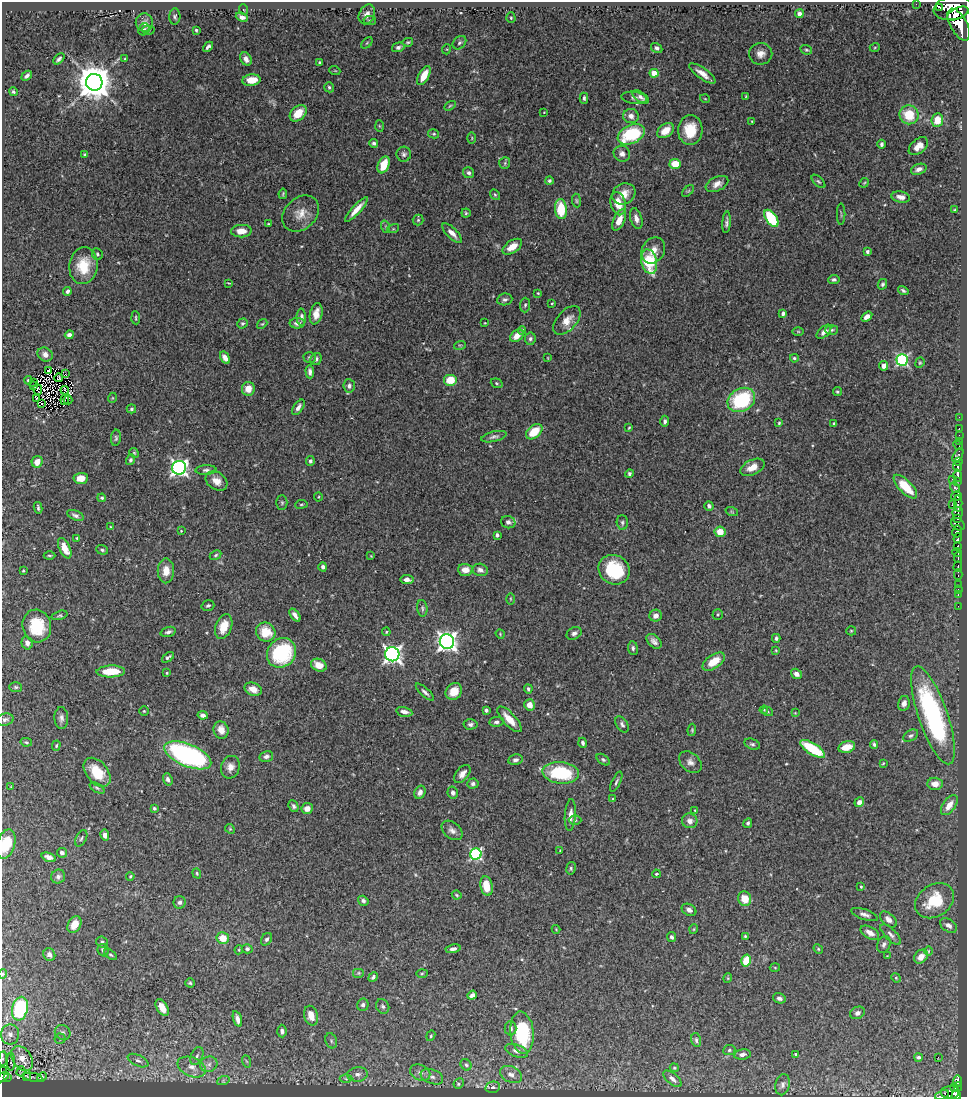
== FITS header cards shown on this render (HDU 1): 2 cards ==
NAXIS1  =                  965
NAXIS2  =                 1095

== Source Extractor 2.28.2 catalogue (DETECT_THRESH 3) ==
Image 965 x 1095 px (HDU 1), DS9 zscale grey, 1 PNG px = 1 image px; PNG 969 x 1099 px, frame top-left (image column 1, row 1095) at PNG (2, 2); each listed source drawn as its Kron ellipse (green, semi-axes under 4 px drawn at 4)
Background 0.784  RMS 0.026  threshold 0.0791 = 3 sigma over >= 5 px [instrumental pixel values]
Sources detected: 438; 4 with non-positive FLUX_AUTO (blend fragments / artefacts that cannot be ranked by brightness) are neither listed nor drawn; the other 434 listed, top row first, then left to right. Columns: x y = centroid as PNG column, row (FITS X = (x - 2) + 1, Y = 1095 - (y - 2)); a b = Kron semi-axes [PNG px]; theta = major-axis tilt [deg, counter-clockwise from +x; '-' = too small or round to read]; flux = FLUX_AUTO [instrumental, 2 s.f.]
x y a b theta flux
916 4 2 2 - 8.4
939 7 2 2 - 10000
952 8 19 12 10 3300
244 10 5 3 - 1.7
958 13 11 5 24 1100
367 14 10 7 64 11
799 14 4 4 - 7.2
175 16 8 5 86 3.9
242 17 6 4 -22 6.9
511 18 5 4 - 2.7
370 20 6 4 -7 2.9
144 22 9 8 - 8.5
959 25 17 8 -61 2500
144 29 6 5 - 3.7
148 30 6 4 -1 1.9
196 30 3 3 - 2.5
408 42 5 4 - 2.2
367 43 6 4 45 2.3
459 43 7 5 45 4.3
208 47 6 3 44 4.6
398 47 6 4 15 5.4
875 47 5 3 - 1.8
657 48 6 4 -31 5
447 49 5 3 - 1.7
806 50 6 4 -19 2.8
761 54 12 11 - 14
59 59 6 4 43 4.6
125 59 3 3 - 1.8
246 59 7 5 -57 10
319 62 3 3 - 2.4
335 71 5 3 - 1.7
654 73 4 4 - 34
702 73 15 5 -36 14
27 76 6 3 42 4.8
424 76 10 5 62 27
251 80 9 5 7 28
94 82 8 8 - 4300
329 87 5 4 - 3.7
13 92 4 3 - 2.6
746 96 3 2 - 1.5
641 97 9 5 -35 6.5
584 98 5 4 - 3.8
634 98 13 6 -6 5.8
705 99 5 3 - 1.4
450 106 6 4 31 2.3
544 112 3 2 - 0.99
298 113 10 7 43 28
909 115 9 9 - 53
631 116 8 7 - 11
937 120 7 6 - 26
752 122 3 3 - 1.5
379 126 6 4 -88 1.9
690 130 15 12 85 45
665 131 9 6 37 24
434 134 5 4 - 2.4
631 134 14 9 24 110
472 138 6 3 89 1.8
374 143 4 4 - 3.5
881 144 4 3 - 4.2
918 146 11 7 40 16
404 154 7 7 - 5
622 154 8 8 - 8.3
85 155 4 3 - 3.3
505 163 6 5 - 2.9
675 164 6 5 - 39
384 165 9 5 68 37
919 169 8 5 20 7.7
469 173 5 5 - 4.6
549 181 4 4 - 3.3
818 181 8 4 -44 3.1
864 183 5 4 - 1.8
717 184 12 7 25 12
688 191 7 4 44 2.8
283 194 5 3 - 2.2
624 194 12 10 29 21
495 195 6 4 -53 2.3
901 197 9 5 -10 12
576 200 7 4 -83 2.7
618 204 12 7 -76 25
356 209 16 4 48 18
561 209 10 6 -84 58
954 210 3 2 - 1.8
301 213 20 15 44 24
466 213 4 4 - 2.4
841 214 11 2 90 2
771 218 10 5 -56 110
636 219 11 5 -74 9.2
418 220 5 5 - 2.7
619 220 11 5 66 18
726 222 11 4 85 5
268 224 3 2 - 1.7
386 227 6 4 -71 2.9
393 229 6 4 17 2.2
241 231 10 6 2 18
452 233 13 5 -45 11
512 247 11 6 34 20
653 250 14 11 57 19
867 251 3 3 - 4.3
97 254 6 5 - 3.5
649 261 12 7 -77 100
83 266 18 14 83 48
834 280 6 4 5 3.7
228 283 3 2 - 1.2
882 284 5 4 - 3.6
67 291 4 3 - 4.7
903 291 5 4 - 3.7
538 293 3 2 - 1.6
505 299 7 6 - 4.5
552 303 3 2 - 1.4
525 305 7 5 87 3.2
783 313 4 4 - 5
316 314 11 6 78 17
301 317 8 5 -88 6.6
867 317 6 4 35 8.7
136 318 6 2 -86 1.9
567 320 17 10 48 19
243 323 5 4 - 3.2
297 323 7 5 0 8
485 323 2 2 - 1.2
262 324 5 4 - 2.2
522 330 4 4 - 3.2
832 330 6 5 - 3
798 331 6 4 -1 2
824 332 9 5 44 8.6
69 335 4 4 - 6.9
517 336 7 5 38 16
530 339 6 5 - 4.5
460 345 6 4 16 2.2
45 354 8 6 -36 10
310 357 6 5 - 3.3
225 358 6 4 -58 11
548 358 3 2 - 1.1
794 358 4 4 - 3.4
316 359 6 5 - 4.5
902 360 6 5 - 250
920 363 5 4 - 2.2
884 366 5 4 - 9.7
48 371 3 2 - 2.7
310 372 7 4 -87 7.1
65 374 2 2 - 1.3
59 378 4 2 - 0.38
28 380 4 4 - 3
450 380 7 6 - 32
33 382 2 2 - 1.8
497 383 6 4 -21 2.5
33 386 3 2 - 2.3
349 386 7 5 -85 5.9
37 389 5 3 - 0.36
248 389 7 6 - 21
65 390 4 2 - 1.7
837 392 4 4 - 2.8
37 398 2 2 - 2.4
112 398 5 3 - 1.5
65 400 5 2 - 1.3
68 400 4 2 - 1.4
741 400 15 11 30 140
41 404 2 2 - 3
298 407 9 4 56 7
131 409 5 4 - 3.1
959 417 2 2 - 7.4
665 421 6 4 87 4.6
779 423 4 3 - 1.9
834 423 3 2 - 1.7
629 428 3 3 - 1.8
959 429 3 2 - 16
534 432 9 6 40 41
959 435 2 2 - 1.8
494 437 13 5 13 5.8
116 438 8 5 84 3.4
959 441 3 2 - 8.5
958 445 6 2 -43 15
134 453 5 4 - 2.1
958 455 8 4 62 51
131 460 5 4 - 3.3
310 461 5 4 - 4.2
958 461 3 2 - 68
37 462 6 5 - 15
957 466 5 4 - 610
752 467 13 7 26 17
179 468 7 7 - 530
206 470 10 4 3 5
629 473 4 4 - 3.8
957 476 6 4 88 380
81 478 7 5 4 20
952 479 3 2 - 7.4
216 481 12 8 -32 15
957 481 3 3 - 73
905 487 15 6 -45 49
955 488 5 4 - 150
956 496 5 4 - 180
318 497 4 4 - 1.8
102 498 4 3 - 3
282 503 7 5 -89 2.7
958 503 8 3 -90 250
301 504 6 3 8 2.2
952 505 2 2 - 6.4
709 506 4 4 - 4.9
38 508 6 3 -81 3.3
732 512 6 4 -19 2.1
958 513 6 5 - 310
75 515 8 4 -23 5.4
958 519 3 3 - 73
508 522 7 6 - 6.1
622 523 7 5 -87 4.1
958 524 7 5 -36 150
111 527 4 2 - 1.8
181 531 3 3 - 1.2
957 531 6 4 78 900
720 532 5 5 - 28
497 535 4 3 - 4
77 538 3 2 - 1.4
958 538 5 3 - 270
958 546 4 3 - 270
65 548 11 5 -65 23
102 550 6 4 -20 3.8
957 552 5 3 - 230
49 555 6 3 -1 2.2
216 555 6 4 28 2.9
371 556 4 3 - 1.2
958 558 5 2 - 260
323 567 4 4 - 5.5
958 567 5 3 - 84
465 570 7 6 - 17
480 570 8 6 -13 7.3
614 570 16 14 -32 97
23 571 3 2 - 1.6
166 571 12 8 89 19
958 574 5 2 - 45
407 579 6 4 -5 8.3
958 584 3 2 - 24
958 589 2 2 - 5.1
958 595 3 2 - 14
510 599 6 3 -89 1.7
208 606 6 5 - 3.6
958 606 2 2 - 4.6
422 608 8 5 -84 3.6
718 614 5 5 - 2.4
60 615 8 4 16 2.7
295 615 7 3 -54 7.7
656 616 6 6 - 12
37 626 16 14 -76 67
224 627 13 8 69 30
851 631 5 4 - 2.1
168 632 8 5 17 5.6
266 632 10 9 - 41
386 632 4 4 - 2
574 633 8 6 30 6.1
500 634 5 4 - 1.7
776 638 4 3 - 3.5
447 641 7 7 - 950
654 641 9 5 -44 7.3
27 643 7 5 -76 7.6
633 648 7 5 -83 4
776 650 3 3 - 1.6
281 653 15 13 47 150
392 654 7 7 - 710
168 657 7 3 37 4
714 662 13 6 34 30
319 665 8 6 -23 19
111 671 14 6 2 39
167 673 3 2 - 1.6
796 674 6 5 - 8.4
16 687 6 5 - 3.1
253 689 9 6 -20 16
528 689 4 3 - 3.2
454 691 9 7 50 27
425 692 12 4 -43 5.8
904 703 7 6 - 8
529 705 5 5 - 16
486 710 4 3 - 4
764 710 4 3 - 1.5
144 711 5 4 - 2
404 712 8 4 -12 8.6
768 712 5 3 - 1.9
795 713 4 4 - 1.4
203 715 5 4 - 6
933 715 51 14 -71 310
61 718 11 7 -89 7.1
509 719 16 6 -47 26
5 720 9 6 9 5.3
496 722 7 5 9 6
470 724 7 5 4 5.1
622 724 9 5 -58 5
221 730 9 7 -74 16
692 730 6 4 83 2
911 736 8 5 30 4.1
26 742 6 4 -11 2.5
583 743 5 4 - 4.3
752 744 8 5 -21 3.9
874 744 4 3 - 3.3
56 746 5 4 - 2.1
847 747 8 5 14 25
813 749 14 5 -33 85
188 755 25 11 -22 380
266 756 7 5 14 6.1
515 760 7 5 8 5.3
603 760 7 4 -38 3.6
690 762 13 9 -41 9.9
883 763 3 3 - 1.5
230 767 11 9 73 12
97 772 17 10 -50 51
561 773 18 10 -5 120
462 774 10 6 52 11
168 779 6 4 -71 5.9
616 782 11 3 65 3.9
473 784 6 5 - 4.8
935 784 7 6 - 16
11 787 3 2 - 1.2
97 788 8 4 -30 3.4
420 792 7 5 64 9.3
453 793 6 5 - 6
613 799 3 3 - 1.6
859 802 5 4 - 9.9
949 805 11 6 54 19
294 806 6 4 -65 4.4
154 808 4 3 - 2.6
307 809 6 5 - 13
695 810 4 2 - 1.2
570 815 16 5 85 12
575 820 6 5 - 2.8
690 821 8 7 - 10
748 823 5 4 - 3.1
230 829 5 4 - 2.2
452 830 12 8 -39 9
105 835 5 4 - 9.1
81 838 9 5 63 4.1
6 844 15 9 74 42
560 851 4 2 - 1
62 853 5 4 - 6.2
476 854 6 5 - 260
49 857 7 4 -20 9.1
571 868 6 4 80 3.1
197 873 5 4 - 2.3
656 874 4 3 - 2.2
130 876 4 3 - 2.1
58 877 7 6 - 5.9
486 886 10 6 -80 28
861 887 3 3 - 2.4
457 895 5 3 - 2.3
745 899 7 6 - 26
363 901 5 4 - 4.6
935 901 21 15 34 74
180 902 6 6 - 5.7
689 910 8 5 -30 7.2
864 914 14 5 -18 7.8
888 919 10 6 -42 9.7
74 924 9 6 62 24
948 925 9 6 -35 9
556 929 4 3 - 1.4
694 929 5 3 - 1.5
870 933 10 5 -30 11
891 934 13 5 -46 7
745 936 4 4 - 2.4
672 937 5 4 - 4.3
223 938 6 5 - 29
267 939 7 5 56 4
102 942 6 5 - 4
884 944 8 6 66 6.4
247 949 5 4 - 4.1
453 949 7 4 10 6.1
818 949 5 4 - 2.2
103 950 6 5 - 6.6
239 950 5 4 - 1.8
928 951 4 3 - 1.5
49 954 6 6 - 6.3
111 955 7 4 -36 2.9
887 956 4 2 - 1.1
921 957 8 6 43 16
746 960 6 4 76 39
775 967 5 3 - 1.5
359 973 6 5 - 2.7
422 973 6 4 2 2.2
3 974 5 4 - 3.1
373 977 5 4 - 3.6
728 978 5 3 - 1.6
896 978 5 4 - 2.1
190 983 4 4 - 2.5
472 995 5 4 - 6.6
779 998 6 5 - 5.3
363 1005 6 5 - 4.6
383 1006 7 6 - 4.8
162 1008 9 5 -60 22
20 1009 12 7 77 180
857 1013 7 6 - 7
311 1016 10 7 -76 24
237 1019 8 4 -73 9
510 1028 7 6 - 5.7
282 1031 6 4 -88 5.6
63 1032 8 7 - 6.2
522 1033 21 11 -84 140
10 1034 10 9 - 13
431 1036 5 4 - 2.4
60 1039 5 5 - 3
696 1040 7 4 -76 4.1
331 1041 8 5 -70 4
729 1050 6 5 - 3.3
516 1051 12 6 -19 8.5
742 1054 8 5 9 6.9
796 1054 3 3 - 2.8
197 1056 9 6 66 6.3
918 1057 4 3 - 3.8
938 1057 2 2 - 3.7
22 1058 13 9 -56 29
3 1059 7 3 83 3.4
138 1061 11 5 -25 7.2
246 1061 6 4 -70 2.4
11 1062 9 2 -90 3.7
209 1064 9 7 22 8.5
466 1065 6 5 - 3.4
192 1067 15 9 -22 17
674 1068 5 3 - 2.3
2 1071 2 2 - 2.8
21 1071 5 3 - 1.8
420 1073 10 7 -23 9.5
358 1074 10 7 4 8.8
511 1074 11 8 -26 9.6
27 1076 4 2 - 1.6
3 1077 7 4 36 65
33 1077 10 3 -10 2.2
42 1077 5 3 - 2.9
432 1077 12 7 -21 9.3
8 1078 3 3 - 15
346 1079 6 4 -1 2.8
672 1079 11 5 -40 8
223 1081 6 4 19 2.8
958 1081 6 3 -90 130
459 1083 5 4 - 4.5
783 1085 11 7 79 6.8
493 1087 7 5 13 4.2
958 1087 4 2 - 53
954 1088 3 3 - 23
950 1092 9 6 1 400
942 1095 7 3 21 13
956 1095 4 2 - 200
At the frame edge (FLAGS 8, measured only in part): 7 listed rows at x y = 6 844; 3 974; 3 1059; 2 1071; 3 1077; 942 1095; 956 1095
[4 non-positive-flux detections neither listed nor drawn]